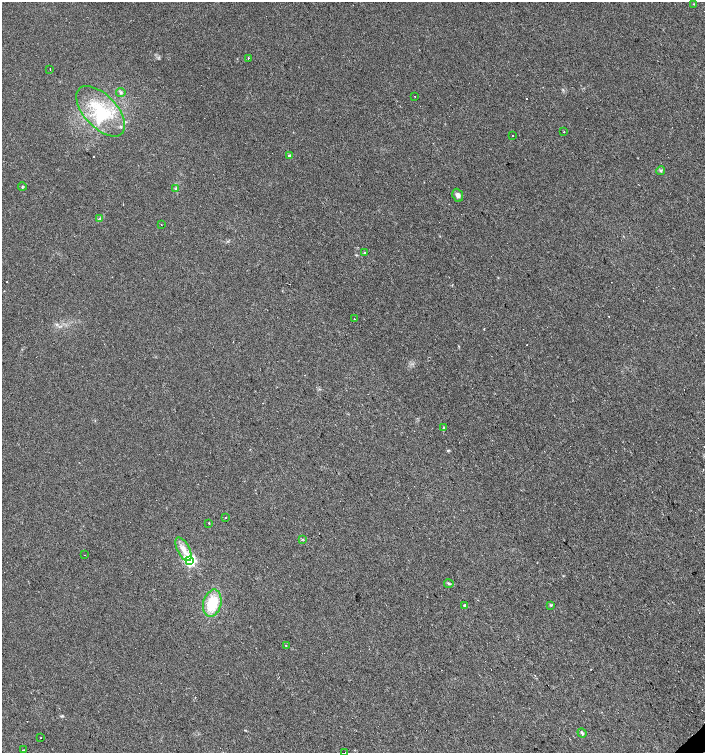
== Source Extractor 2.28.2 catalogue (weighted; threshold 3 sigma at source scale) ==
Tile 6 of 4 x 4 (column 2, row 2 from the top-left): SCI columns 1610-3014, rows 3003-4503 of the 5965 x 6004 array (HDU 1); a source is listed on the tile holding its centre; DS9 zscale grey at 2 x 2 block average (1 PNG px = mean of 2 x 2 image px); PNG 707 x 755 px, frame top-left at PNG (2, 2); each listed source drawn as its Kron ellipse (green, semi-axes under 4 px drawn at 4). Shown black and unused: <1% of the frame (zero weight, under 2 of 3 exposures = <1% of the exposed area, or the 3 px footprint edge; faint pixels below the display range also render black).
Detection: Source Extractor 2.28.2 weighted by HDU 2 'WHT'; one run over the whole footprint, this tile lists its part. Background 0.0211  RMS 0.0055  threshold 0.0249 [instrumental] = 3 sigma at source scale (4.5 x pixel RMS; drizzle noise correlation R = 1.50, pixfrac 1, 0.0396/0.0396 arcsec/px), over >= 5 px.
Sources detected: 47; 12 cosmic-ray / hot-pixel residue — neither listed nor drawn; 2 inside a brighter listed object's ellipse — not listed separately; the other 33 listed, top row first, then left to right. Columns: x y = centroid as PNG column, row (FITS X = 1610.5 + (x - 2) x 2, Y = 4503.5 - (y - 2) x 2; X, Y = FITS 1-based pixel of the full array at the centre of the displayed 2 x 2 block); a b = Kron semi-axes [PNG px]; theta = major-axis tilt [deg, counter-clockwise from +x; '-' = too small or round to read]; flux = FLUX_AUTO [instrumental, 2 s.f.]
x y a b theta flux
694 4 3 2 - 0.75
248 58 2 2 - 1.5
50 69 2 2 - 1.4
121 93 4 4 - 2.3
415 96 2 2 - 0.89
101 111 31 16 -46 67
564 132 2 2 - 1.1
513 135 2 2 - 2.8
290 156 3 3 - 4.8
660 171 4 3 - 1.7
22 187 4 2 - 1.1
175 189 3 3 - 1.2
458 195 7 5 -67 4.7
100 218 3 3 - 1.2
161 225 2 2 - 1.1
365 253 4 3 - 1.4
354 319 2 2 - 1.8
444 427 3 2 - 1.3
226 517 2 2 - 8.1
209 523 2 2 - 4.1
302 539 3 2 - 0.98
183 549 13 6 -63 10
85 555 2 2 - 2
190 560 4 4 - 200
449 584 5 3 - 1.8
212 603 14 9 76 41
551 605 4 3 - 1.2
465 606 3 2 - 4.4
286 645 2 2 - 1.4
582 733 5 3 - 2.2
41 738 2 2 - 0.87
23 750 2 2 - 1.9
345 752 2 2 - 0.54
Isophote crosses this tile's border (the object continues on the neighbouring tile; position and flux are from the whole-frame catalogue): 1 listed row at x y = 345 752
Diffuse or blended objects may show on this block-average render without a row.